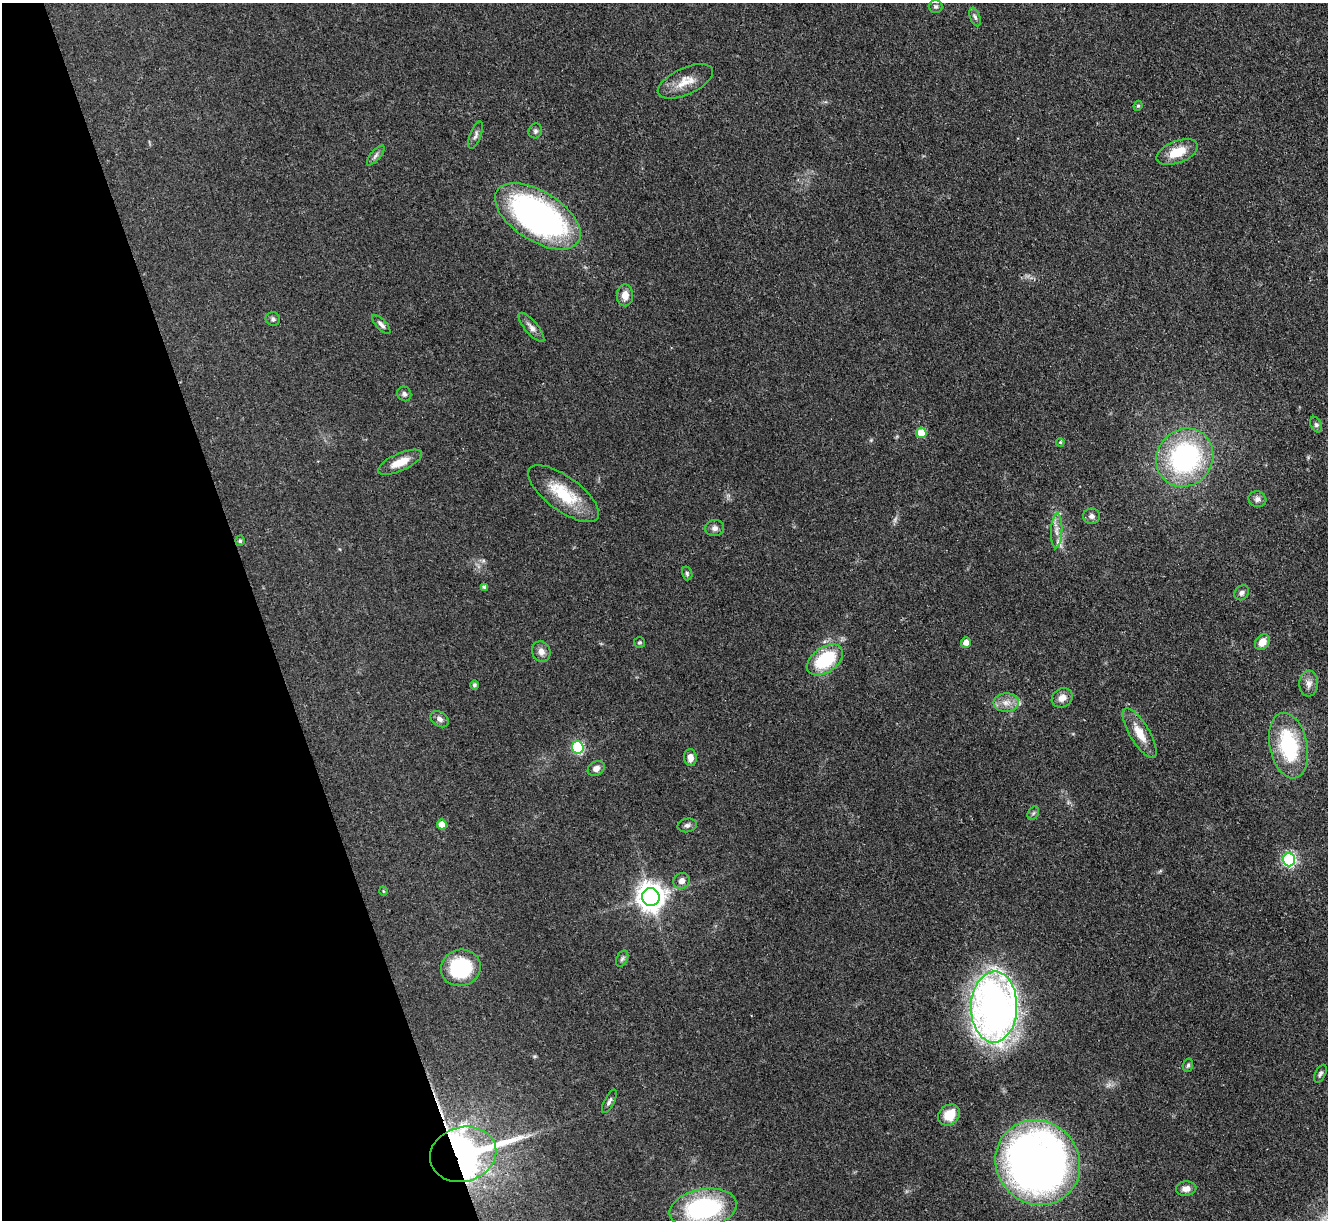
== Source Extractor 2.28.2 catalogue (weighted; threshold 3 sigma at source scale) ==
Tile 5 of 4 x 4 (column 1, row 2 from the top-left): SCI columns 3-1328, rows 2709-3926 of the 5309 x 5293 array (HDU 1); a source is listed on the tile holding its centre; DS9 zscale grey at full resolution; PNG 1330 x 1222 px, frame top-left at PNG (2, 3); each listed source drawn as its Kron ellipse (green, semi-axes under 4 px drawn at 4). Shown black and unused: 19% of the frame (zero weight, under 3 of 4 exposures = <1% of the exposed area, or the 3 px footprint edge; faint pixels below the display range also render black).
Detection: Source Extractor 2.28.2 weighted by HDU 2 'WHT'; one run over the whole footprint, this tile lists its part. Background 0.0855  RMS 0.0062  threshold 0.0281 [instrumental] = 3 sigma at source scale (4.5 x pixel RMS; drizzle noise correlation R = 1.50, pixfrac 1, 0.05/0.05 arcsec/px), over >= 5 px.
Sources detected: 64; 1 too faint to see at this stretch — neither listed nor drawn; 2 inside a brighter listed object's ellipse — not listed separately; the other 61 listed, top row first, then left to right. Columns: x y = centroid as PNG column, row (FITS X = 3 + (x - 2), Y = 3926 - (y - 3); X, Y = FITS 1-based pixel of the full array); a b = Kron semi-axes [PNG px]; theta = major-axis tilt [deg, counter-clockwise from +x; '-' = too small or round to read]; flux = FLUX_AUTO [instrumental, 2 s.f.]
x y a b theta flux
936 6 7 6 - 1.4
975 17 9 5 -71 1.6
685 81 30 13 25 11
1138 106 5 4 - 0.79
535 131 7 6 - 1.5
476 135 14 5 69 2.3
1177 152 22 11 21 14
376 155 12 4 50 1.9
538 216 48 25 -32 180
625 295 11 8 -89 5.9
273 319 7 7 - 1.5
381 324 12 5 -46 2.2
531 327 18 6 -49 3.5
404 394 7 6 - 1.7
1316 425 8 5 -63 1.5
921 433 5 5 - 14
1060 442 4 3 - 0.73
1185 458 30 27 52 100
400 462 24 8 24 10
564 494 42 17 -36 27
1257 499 9 8 - 2.7
1091 516 8 7 - 2.1
715 528 9 8 - 2.7
1057 531 17 5 88 4.4
240 541 5 4 - 0.98
687 573 7 5 -74 1.2
485 587 4 4 - 1.5
1242 593 8 6 48 2.1
966 642 5 5 - 4.5
1262 642 8 6 53 7.3
639 643 6 5 - 0.95
541 652 10 9 - 3.9
825 660 20 12 35 37
1309 684 13 9 86 4.1
474 685 4 4 - 1.4
1062 698 11 9 32 4.8
1006 702 12 9 4 5.5
440 719 10 7 -36 2.5
1140 733 28 10 -59 11
1288 746 33 18 -78 50
578 747 6 6 - 66
690 757 8 6 -88 4.3
596 768 9 7 33 3.3
1033 813 7 5 59 1.2
442 824 5 5 - 9.6
687 825 10 6 11 2
1289 860 6 6 - 100
682 881 8 7 - 3.7
383 891 4 3 - 0.49
651 897 9 8 - 780
622 959 8 5 63 1.5
461 968 20 18 17 45
994 1007 35 23 89 390
1188 1065 7 5 72 1.2
1320 1074 9 5 63 1.5
609 1101 13 5 63 1.9
949 1115 12 9 42 13
463 1154 33 27 15 380
1038 1163 44 41 -45 420
1186 1189 10 7 6 3.7
703 1208 34 19 11 83
Overlapping masked pixels (flux is a lower limit): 2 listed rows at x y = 538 216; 463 1154
Isophote crosses this tile's border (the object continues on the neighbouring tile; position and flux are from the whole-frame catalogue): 1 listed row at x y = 703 1208